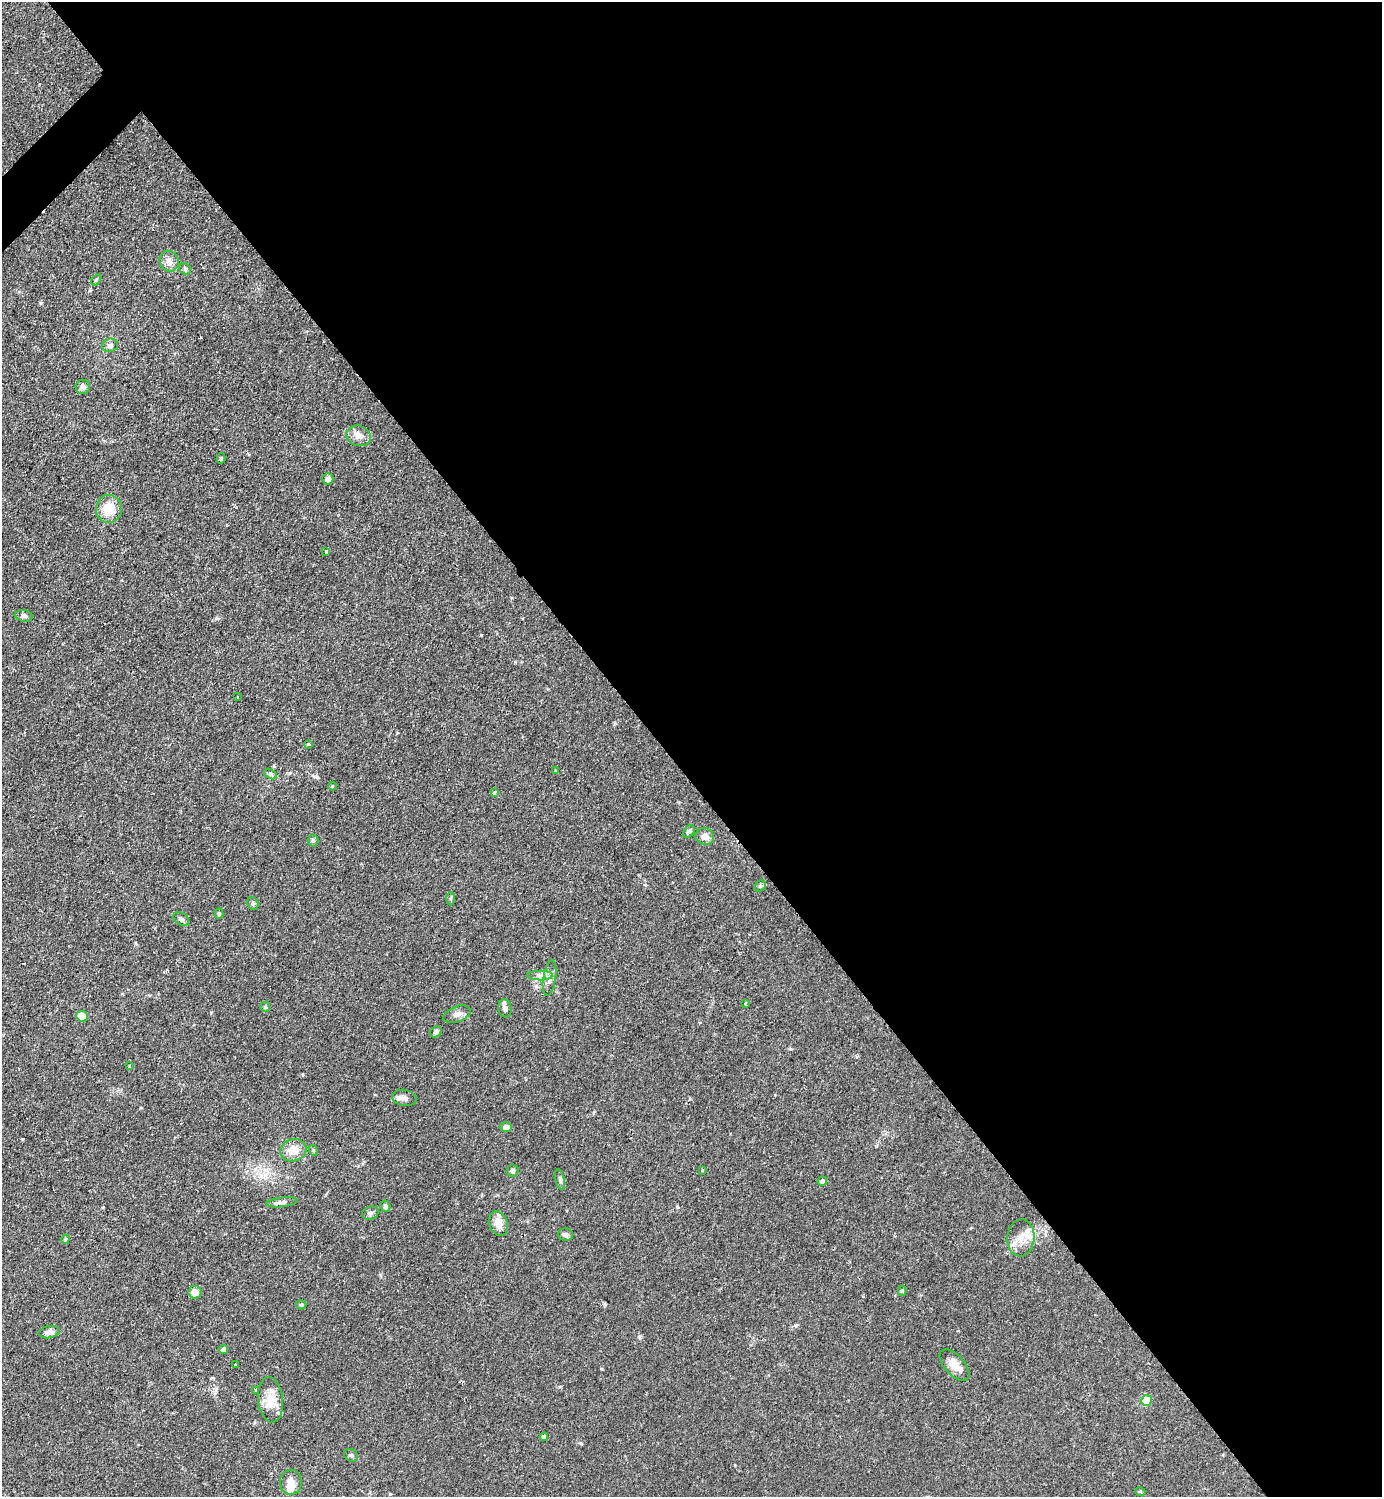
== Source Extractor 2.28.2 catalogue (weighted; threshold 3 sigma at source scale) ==
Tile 8 of 4 x 4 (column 4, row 2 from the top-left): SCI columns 4301-5680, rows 2993-4487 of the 5983 x 5984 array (HDU 1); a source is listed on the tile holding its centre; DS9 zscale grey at full resolution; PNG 1384 x 1499 px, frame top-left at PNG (2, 2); each listed source drawn as its Kron ellipse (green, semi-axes under 4 px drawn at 4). Shown black and unused: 53% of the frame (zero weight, under 2 of 3 exposures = <1% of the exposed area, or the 3 px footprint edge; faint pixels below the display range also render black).
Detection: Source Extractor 2.28.2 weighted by HDU 2 'WHT'; one run over the whole footprint, this tile lists its part. Background 0.0841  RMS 0.006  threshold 0.0271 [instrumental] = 3 sigma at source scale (4.5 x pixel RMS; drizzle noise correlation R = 1.50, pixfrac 1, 0.05/0.05 arcsec/px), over >= 5 px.
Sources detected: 65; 1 inside a brighter object's white glare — neither listed nor drawn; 1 inside a brighter listed object's ellipse — not listed separately; the other 63 listed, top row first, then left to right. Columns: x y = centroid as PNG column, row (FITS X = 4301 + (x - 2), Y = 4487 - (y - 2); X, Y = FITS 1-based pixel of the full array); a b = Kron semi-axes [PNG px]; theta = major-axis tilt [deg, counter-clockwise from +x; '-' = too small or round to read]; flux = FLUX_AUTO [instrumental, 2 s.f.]
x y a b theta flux
169 261 10 9 - 3.5
185 269 6 5 - 1
96 280 6 4 56 0.67
110 345 8 6 16 2.4
83 387 7 7 - 2.1
359 436 12 10 -18 4.4
221 458 5 4 - 0.86
328 479 6 5 - 2.2
109 509 14 13 - 12
326 551 3 2 - 0.63
24 616 9 5 -9 1.5
237 697 3 2 - 0.44
308 744 3 3 - 0.99
555 770 3 3 - 0.56
270 774 7 4 -27 1.1
333 786 4 3 - 0.47
494 793 4 3 - 2.4
689 831 7 5 50 1.4
705 836 9 8 - 3.5
313 841 6 5 - 1.1
760 886 6 5 - 0.94
451 899 7 3 90 0.68
253 903 7 5 -68 1.1
219 914 5 4 - 1
181 919 8 6 -33 1.7
540 976 13 5 1 2.5
549 978 18 6 81 3.2
745 1003 3 3 - 1.2
265 1007 5 5 - 0.76
505 1008 9 6 -80 2.4
457 1014 14 7 20 3.1
82 1016 6 5 - 8.5
436 1032 6 5 - 1.6
129 1066 3 2 - 0.45
404 1098 12 8 -11 2.7
506 1127 6 5 - 2.9
293 1150 13 11 16 7.8
313 1150 5 3 - 0.57
702 1170 3 3 - 0.53
512 1171 6 6 - 1.8
560 1180 10 4 -77 1.4
822 1181 5 4 - 1.1
282 1202 15 4 6 2.1
385 1206 6 5 - 1.7
370 1213 8 6 19 1.8
498 1223 12 9 -70 6.5
565 1234 7 6 - 1.5
1021 1238 18 13 86 8.1
65 1239 4 4 - 0.63
902 1291 5 4 - 0.85
195 1292 6 6 - 6.1
301 1305 5 4 - 0.77
49 1332 10 6 9 3
223 1350 5 4 - 3.1
235 1365 3 2 - 1
954 1365 19 10 -48 7.3
256 1391 3 3 - 1.8
271 1400 23 12 -83 9
1146 1400 5 5 - 19
544 1437 4 4 - 1.7
351 1455 7 6 - 1.4
291 1482 12 11 - 5
1140 1491 5 3 - 0.6
Unlisted compact peaks at least as high as the median listed source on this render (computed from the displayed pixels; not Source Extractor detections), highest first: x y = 639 1337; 481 635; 677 1207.